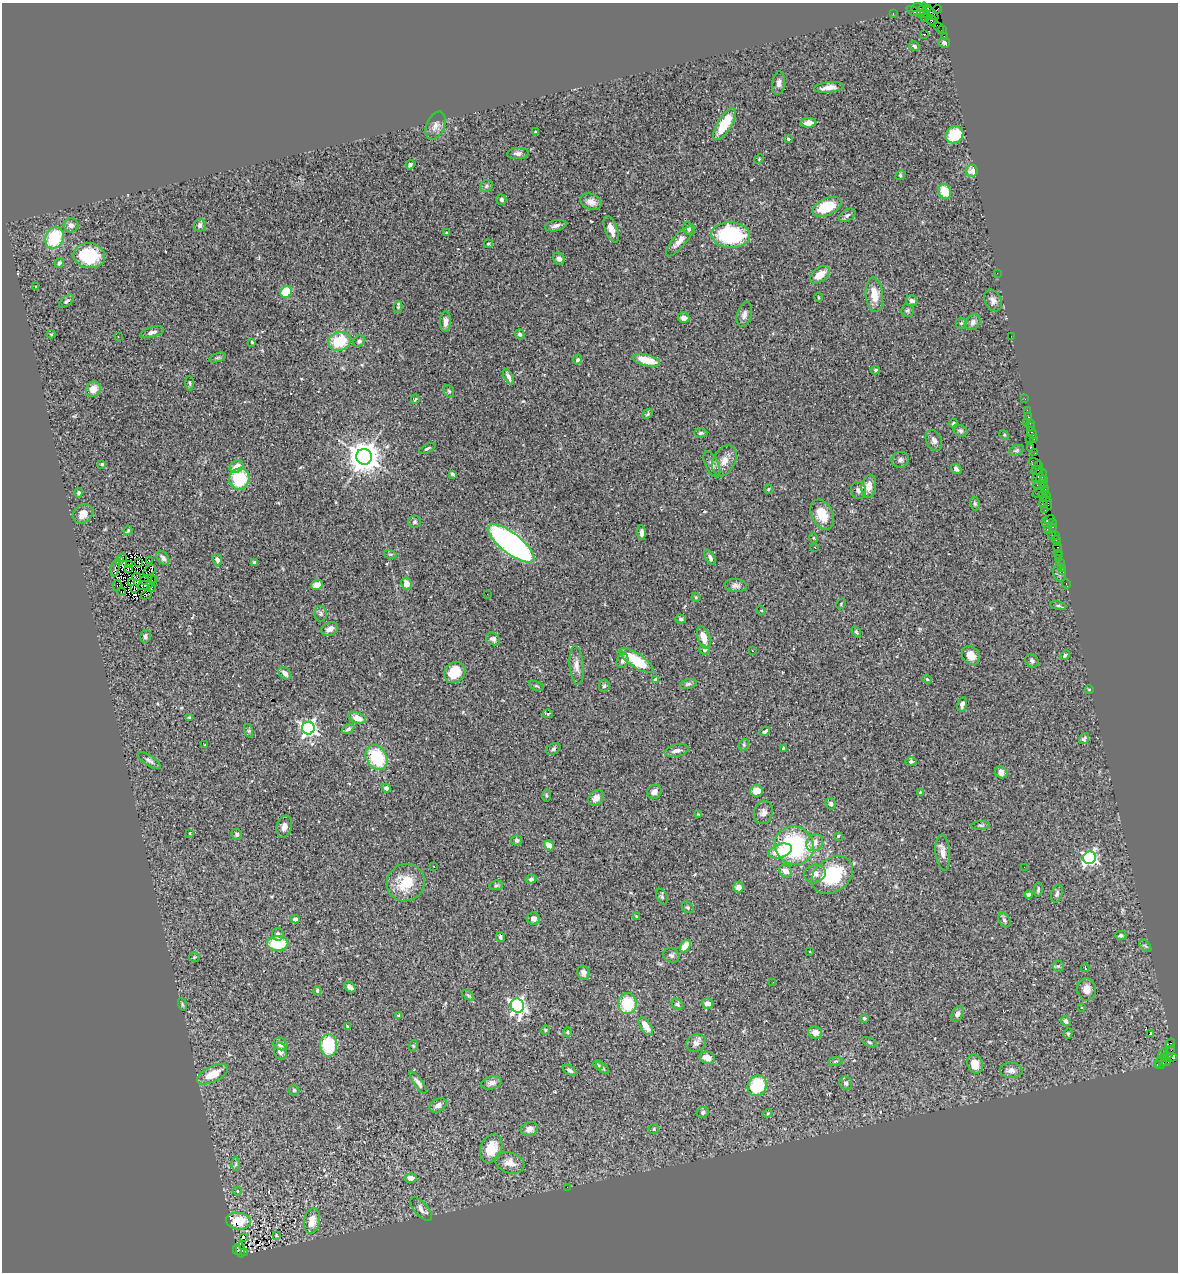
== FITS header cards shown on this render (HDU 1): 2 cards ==
NAXIS1  =                 1176
NAXIS2  =                 1270

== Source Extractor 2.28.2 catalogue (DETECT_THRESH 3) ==
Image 1176 x 1270 px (HDU 1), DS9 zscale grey, 1 PNG px = 1 image px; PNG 1180 x 1274 px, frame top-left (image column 1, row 1270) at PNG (2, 3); each listed source drawn as its Kron ellipse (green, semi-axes under 4 px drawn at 4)
Background 1.38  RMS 0.077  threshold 0.232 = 3 sigma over >= 5 px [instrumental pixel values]
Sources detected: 348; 4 with non-positive FLUX_AUTO (blend fragments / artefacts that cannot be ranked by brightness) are neither listed nor drawn; the other 344 listed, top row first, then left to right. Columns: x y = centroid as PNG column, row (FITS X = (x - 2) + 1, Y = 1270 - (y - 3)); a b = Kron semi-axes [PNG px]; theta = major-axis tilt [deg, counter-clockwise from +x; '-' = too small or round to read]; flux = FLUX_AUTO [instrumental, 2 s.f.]
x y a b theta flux
917 7 6 2 9 42
927 9 4 2 - 21
937 9 4 2 - 20
922 10 7 3 69 150
914 11 8 3 -28 86
924 13 5 3 - 52
932 13 8 4 -43 110
893 14 3 2 - 37
925 17 3 2 - 37
931 20 6 5 - 160
939 27 6 2 -49 16
943 29 3 3 - 110
924 34 2 2 - 4.2
944 36 2 2 - 16
944 43 6 5 - 11
914 46 5 4 - 9
779 83 11 6 84 22
829 87 15 5 6 39
808 123 8 5 3 49
725 124 18 7 58 150
435 126 15 9 66 34
536 132 3 3 - 6.4
955 135 9 8 - 180
788 139 3 3 - 8.1
518 153 11 5 3 19
759 159 5 4 - 5.9
410 165 5 4 - 8.8
972 171 6 5 - 19
900 175 5 4 - 6.5
486 186 7 5 34 11
945 191 8 6 -68 120
501 200 5 5 - 10
591 202 11 8 -23 32
827 207 15 8 24 180
847 215 9 5 31 14
71 225 7 7 - 20
200 225 6 6 - 19
556 226 11 5 12 21
611 229 14 6 -68 49
689 229 7 5 -56 16
447 233 4 3 - 6.3
731 235 19 13 -3 490
54 238 11 9 67 230
679 241 19 6 50 41
488 244 4 4 - 6.8
89 255 16 12 -8 220
559 259 6 5 - 17
59 263 5 4 - 8.5
997 273 2 2 - 11
820 275 11 7 37 61
35 287 3 2 - 3.4
286 292 6 5 - 150
874 295 17 8 -85 81
819 297 4 3 - 4.5
993 300 12 8 -61 25
66 301 9 4 40 11
912 301 6 5 - 19
398 307 6 4 79 6.5
907 310 6 6 - 11
744 314 13 7 73 23
684 318 6 5 - 29
445 322 10 5 87 30
973 322 8 7 - 22
961 323 5 5 - 7.6
152 332 12 5 15 18
51 334 4 4 - 4.7
520 334 5 4 - 11
1011 336 2 2 - 17
118 337 2 2 - 4.7
340 341 11 9 19 190
359 341 6 5 - 9.5
252 342 4 3 - 4.3
217 358 8 3 19 7.8
578 360 5 4 - 12
646 360 14 5 -14 110
875 370 4 3 - 7.9
509 377 8 4 -64 20
190 383 7 3 -88 7.3
93 389 8 7 - 53
449 391 6 5 - 8
415 399 5 3 - 5.2
1025 399 3 2 - 6.1
1027 410 2 2 - 21
648 414 6 4 42 7.7
1028 417 3 2 - 41
1026 422 3 2 - 37
953 423 4 3 - 6.2
1030 423 2 2 - 56
1031 427 3 3 - 67
960 431 7 5 -26 11
701 433 6 4 2 11
1032 433 6 3 -62 62
1004 435 5 4 - 6.1
1029 439 2 2 - 11
1033 439 3 2 - 24
934 440 11 7 -67 20
1030 447 3 3 - 86
427 448 9 3 28 9.3
1016 450 8 5 20 10
1035 453 2 2 - 6.8
364 457 8 7 - 9500
900 460 9 8 - 17
724 461 16 11 62 50
1034 462 6 3 -21 68
102 464 4 4 - 6.7
712 464 14 6 -64 24
1038 465 4 2 - 57
236 466 7 5 36 49
956 469 5 4 - 15
1037 470 6 4 15 210
452 474 4 3 - 8.4
1038 475 8 3 59 170
1042 476 7 4 64 120
239 479 10 10 - 250
1043 480 3 3 - 38
1044 485 3 2 - 16
869 486 12 7 81 56
1039 486 6 2 -18 66
768 489 5 3 - 4.7
858 490 8 7 - 20
1041 492 9 4 26 340
79 493 4 4 - 11
1043 496 5 3 - 15
1046 496 5 3 - 22
1047 502 7 3 -67 93
975 504 7 5 -75 8.4
1043 504 4 2 - 40
1045 510 2 2 - 14
83 514 11 8 42 52
822 514 16 10 -65 100
1049 519 5 3 - 76
415 522 6 6 - 11
1045 522 4 2 - 98
1052 522 3 2 - 46
1053 527 3 2 - 49
1047 529 2 2 - 19
128 530 5 3 - 6
642 533 7 4 -87 21
1052 534 3 2 - 31
1055 536 2 2 - 52
814 538 5 3 - 4.7
1056 539 3 3 - 51
511 543 28 10 -38 2000
1057 543 3 2 - 29
815 548 3 2 - 12
1058 548 5 3 - 95
390 554 6 4 -17 7.2
1058 554 4 2 - 14
123 557 2 2 - 1900
710 557 8 4 -60 16
163 558 8 5 -53 15
1058 558 2 2 - 17
120 560 3 2 - 2000
149 560 3 2 - 9.9
217 560 5 4 - 15
139 563 4 2 - 3.4
254 563 4 3 - 14
1061 563 3 3 - 45
130 565 4 2 - 3.5
1062 567 2 2 - 18
115 568 9 3 78 21
129 568 3 2 - 5.6
149 570 7 3 29 1.4
1063 572 3 2 - 8.7
1060 573 9 6 -73 15
136 577 4 3 - 4.9
151 579 3 2 - 3.5
154 579 3 2 - 2.7
144 581 4 3 - 0.67
131 583 2 2 - 7.3
406 583 6 5 - 41
1066 584 5 3 - 40
117 585 5 3 - 2.6
145 585 8 3 10 2.6
317 585 6 5 - 38
736 586 11 6 -6 20
134 588 3 2 - 5
151 588 4 2 - 4
122 592 4 2 - 3.4
487 594 2 2 - 3.4
146 595 6 2 33 4.8
696 597 4 4 - 5.8
841 604 6 4 59 5.1
1058 606 8 4 -8 10
761 610 5 3 - 4.1
321 614 8 6 -90 11
681 619 5 4 - 9.3
330 629 9 6 24 25
856 632 6 3 -59 6.8
145 636 6 5 - 15
704 637 12 6 -72 56
493 639 7 6 - 19
704 650 5 4 - 6.5
752 651 3 2 - 5.7
971 655 10 8 -54 47
1065 655 5 3 - 8.6
636 660 19 7 -33 210
622 661 7 5 69 17
1032 661 7 6 - 13
577 665 19 7 -85 37
285 673 7 5 -45 27
455 673 11 10 - 110
927 679 5 4 - 5.8
656 680 4 4 - 41
688 684 8 5 15 11
536 686 8 3 -22 6.1
604 686 6 5 - 8.8
1089 689 4 3 - 4.3
962 704 7 4 76 18
548 714 5 4 - 7.1
189 717 4 3 - 6.1
357 718 9 5 -21 52
308 728 6 6 - 1700
348 729 7 4 31 11
249 731 7 4 -71 8.3
765 731 5 3 - 11
1084 739 6 4 54 10
205 745 3 2 - 2.8
744 745 6 4 73 7.6
783 748 3 2 - 5.1
553 749 7 5 31 11
677 751 12 6 11 23
377 757 13 10 -58 280
149 761 13 5 -33 17
911 761 5 4 - 9.5
1001 772 6 5 - 37
386 788 5 4 - 13
756 791 6 5 - 52
654 792 7 6 - 24
920 792 4 4 - 4
546 795 6 4 86 7.5
596 798 9 6 45 36
831 804 6 5 - 14
763 813 12 9 72 27
699 814 4 3 - 4.5
981 825 9 4 3 8.9
284 827 11 7 72 29
190 833 4 2 - 3.8
237 834 5 5 - 10
838 836 4 3 - 7
517 840 5 5 - 14
815 843 9 7 49 36
549 845 5 4 - 52
794 846 20 19 - 580
780 851 12 7 17 130
943 853 18 7 -85 35
1090 858 6 6 - 1200
434 866 3 2 - 6.7
1024 867 2 2 - 2
785 871 6 6 - 42
815 874 11 9 13 33
832 875 22 16 35 310
531 879 5 4 - 11
406 883 19 18 - 150
496 885 7 5 9 9.7
738 887 5 5 - 30
1038 889 7 3 81 9.1
1029 894 4 4 - 12
1057 894 9 5 72 17
662 897 8 5 -63 9.3
688 907 6 5 - 7.3
636 916 4 3 - 3.4
295 919 4 4 - 17
534 919 6 6 - 21
1004 920 8 5 -60 13
278 934 6 6 - 16
1121 935 5 4 - 10
500 937 5 3 - 7.7
278 943 10 7 -1 190
685 946 7 4 54 73
1145 946 7 3 -45 6
810 952 2 2 - 4.1
671 955 8 7 - 13
194 957 5 4 - 6.4
1058 966 5 5 - 8.7
1085 968 4 3 - 5.9
583 973 7 6 - 21
773 982 2 2 - 5.5
350 987 6 4 -43 20
1087 989 11 9 -83 42
317 991 4 4 - 9.8
468 995 7 3 -37 6.9
627 1003 10 9 - 190
182 1004 6 4 -72 6.5
677 1004 6 5 - 11
707 1004 6 5 - 33
517 1005 7 6 - 1500
1082 1007 4 4 - 8.3
957 1014 8 5 63 23
399 1016 4 3 - 12
864 1018 3 3 - 7.2
1066 1021 5 4 - 19
646 1026 10 5 -57 55
348 1027 3 3 - 8.1
545 1030 5 4 - 5.7
567 1032 5 4 - 5.6
815 1032 7 6 - 40
1068 1033 5 4 - 7.3
1151 1033 4 3 - 14
869 1042 8 4 -27 8.2
696 1043 10 8 32 23
1170 1043 5 3 - 310
280 1044 7 6 - 28
329 1045 11 8 -87 250
413 1046 6 3 73 4.8
280 1051 8 6 -80 25
1169 1052 8 3 63 370
1163 1054 5 3 - 56
707 1058 8 6 -19 31
1169 1058 8 4 3 310
835 1061 7 3 9 6.8
1161 1062 7 5 65 240
1166 1062 4 4 - 150
975 1064 10 7 -67 68
598 1065 5 4 - 7.8
1157 1065 3 2 - 49
603 1068 8 4 -46 8.5
570 1070 7 4 -31 13
1011 1070 11 8 -3 24
212 1074 17 7 26 100
418 1082 13 4 -55 19
491 1083 10 6 14 24
846 1083 7 6 - 15
757 1086 10 9 - 250
294 1090 5 5 - 8.3
438 1105 9 6 30 26
703 1112 6 5 - 13
768 1113 4 3 - 5
529 1129 8 7 - 26
654 1129 5 5 - 6.8
491 1148 14 10 69 98
510 1163 15 10 -19 48
236 1164 6 4 89 9.7
411 1178 6 4 -5 23
567 1187 2 2 - 2.3
237 1191 4 3 - 4.2
421 1209 14 6 -48 27
238 1221 12 8 -6 130
312 1221 13 8 80 63
276 1235 3 2 - 3.5
243 1238 3 3 - 18
237 1250 5 2 - 290
241 1250 7 4 -87 68
244 1253 2 2 - 96
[4 non-positive-flux detections neither listed nor drawn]